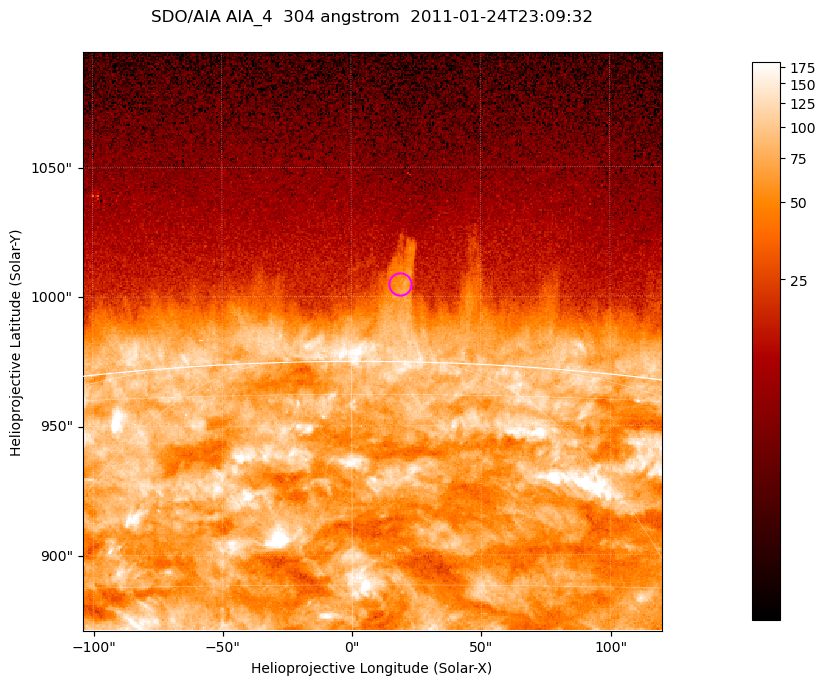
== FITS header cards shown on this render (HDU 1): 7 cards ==
TELESCOP= 'SDO/AIA '           / For AIA: SDO/AIA
INSTRUME= 'AIA_4   '           / For AIA: AIA_ATA1, AIA_ATA2, AIA_ATA3 or AIA_AT
WAVELNTH=                  304 / [angstrom] Wavelength
WAVEUNIT= 'angstrom'           / Wavelength unit: angstrom
DATE-OBS= '2011-01-24T23:09:32.125' / [ISO] Date when observation started; ISO 8
CTYPE1  = 'HPLN-TAN'           / CTYPE1; Typically HPLN
CTYPE2  = 'HPLT-TAN'           / CTYPE2; Typically HPLT

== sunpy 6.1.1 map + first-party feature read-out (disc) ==
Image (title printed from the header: SDO/AIA AIA_4  304 angstrom  2011-01-24T23:09:32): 373 x 373 px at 0.6 arcsec/px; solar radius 975 arcsec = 1625 px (partial field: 0.8% of the solar disc is inside the frame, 46% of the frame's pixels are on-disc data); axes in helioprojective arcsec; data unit not stated in the header (colour bar unlabelled)
Orientation: roll -0.132 deg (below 1 deg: not rotated)
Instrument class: DISC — disc imager (sunpy class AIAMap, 304 A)
Bright regions (active regions / flare kernels): reference = the on-disc median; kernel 3 px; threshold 5 sigma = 131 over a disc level ~71.2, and >= 1.15x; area >= 139 px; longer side >= 4 px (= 2.4 arcsec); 0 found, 0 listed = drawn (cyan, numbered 1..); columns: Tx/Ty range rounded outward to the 2 arcsec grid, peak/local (2 s.f.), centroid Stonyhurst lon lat
Off-limb structures (1.02-1.3 R_sun): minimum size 69 px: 4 found; the strongest spans PA ~0 deg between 1.02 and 1.05 R_sun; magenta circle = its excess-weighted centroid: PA ~0 deg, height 1.03 R_sun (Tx ~18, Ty ~1004 arcsec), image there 3.2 x the reference